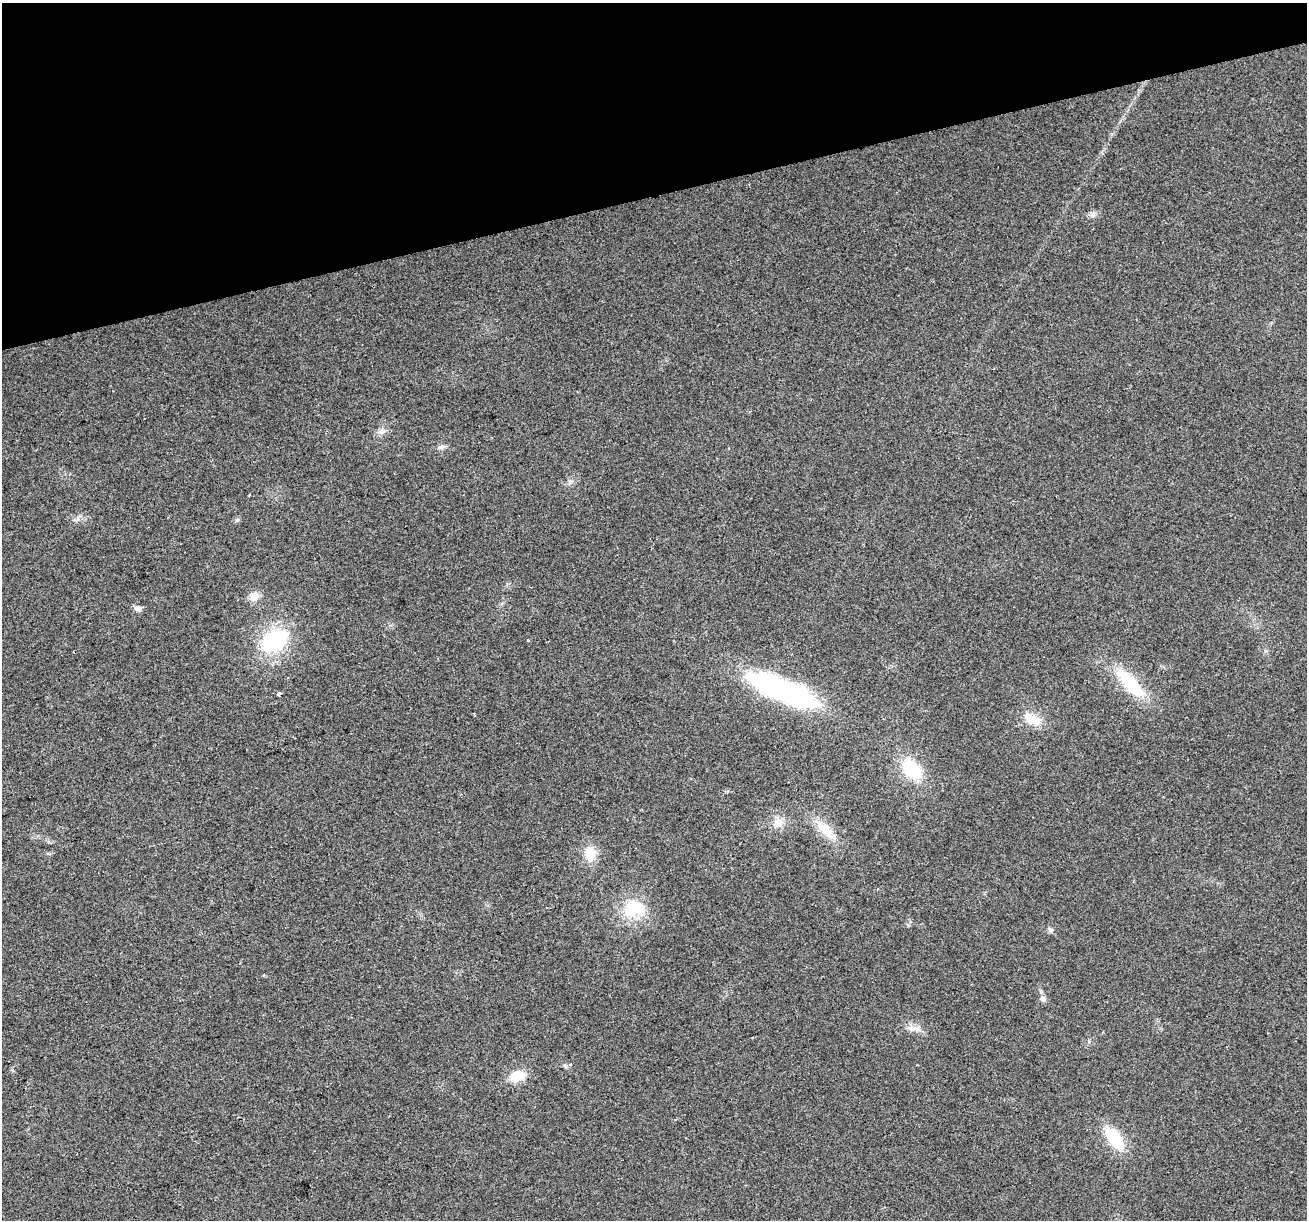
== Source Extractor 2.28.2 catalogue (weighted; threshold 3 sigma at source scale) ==
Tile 3 of 4 x 4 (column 3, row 1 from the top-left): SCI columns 2611-3915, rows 3758-4975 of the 5220 x 5026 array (HDU 1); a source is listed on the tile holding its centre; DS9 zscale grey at full resolution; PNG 1309 x 1222 px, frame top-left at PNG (2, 3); no overlay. Shown black and unused: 16% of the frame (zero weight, under 2 of 3 exposures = <1% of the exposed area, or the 3 px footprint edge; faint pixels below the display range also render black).
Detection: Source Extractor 2.28.2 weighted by HDU 2 'WHT'; one run over the whole footprint, this tile lists its part. Background 0.0564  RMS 0.0086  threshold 0.0389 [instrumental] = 3 sigma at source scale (4.5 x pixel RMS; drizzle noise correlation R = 1.50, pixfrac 1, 0.0396/0.0396 arcsec/px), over >= 5 px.
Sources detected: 24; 2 cosmic-ray / hot-pixel residue — not listed; the other 22 listed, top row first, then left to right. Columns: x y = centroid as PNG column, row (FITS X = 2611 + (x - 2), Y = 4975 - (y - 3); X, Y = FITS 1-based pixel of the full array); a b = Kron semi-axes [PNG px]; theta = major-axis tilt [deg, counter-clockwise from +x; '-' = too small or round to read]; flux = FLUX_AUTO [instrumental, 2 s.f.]
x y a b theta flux
1093 214 9 6 -1 3.2
381 432 8 7 - 3.5
442 447 11 6 17 3.2
249 495 3 2 - 1
254 596 12 11 - 7.9
138 608 8 7 - 4.1
274 640 27 18 35 74
1130 684 40 14 -45 48
783 690 67 20 -23 180
279 694 4 3 - 10
1032 719 27 13 -31 15
911 769 24 15 -48 41
778 822 14 12 8 9.3
825 829 35 12 -49 20
590 854 20 14 -89 16
634 909 25 18 20 35
1051 930 7 6 - 2
1043 999 8 7 - 3.3
914 1028 18 4 1 4.6
565 1065 7 4 -19 1.7
517 1076 15 11 15 19
1114 1138 25 11 -53 39
Overlapping masked pixels (flux is a lower limit): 1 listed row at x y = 279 694
Unlisted compact peaks at least as high as the median listed source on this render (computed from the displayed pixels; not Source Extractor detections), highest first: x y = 237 520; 908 925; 78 519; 12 1070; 1089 1042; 570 483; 1265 651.